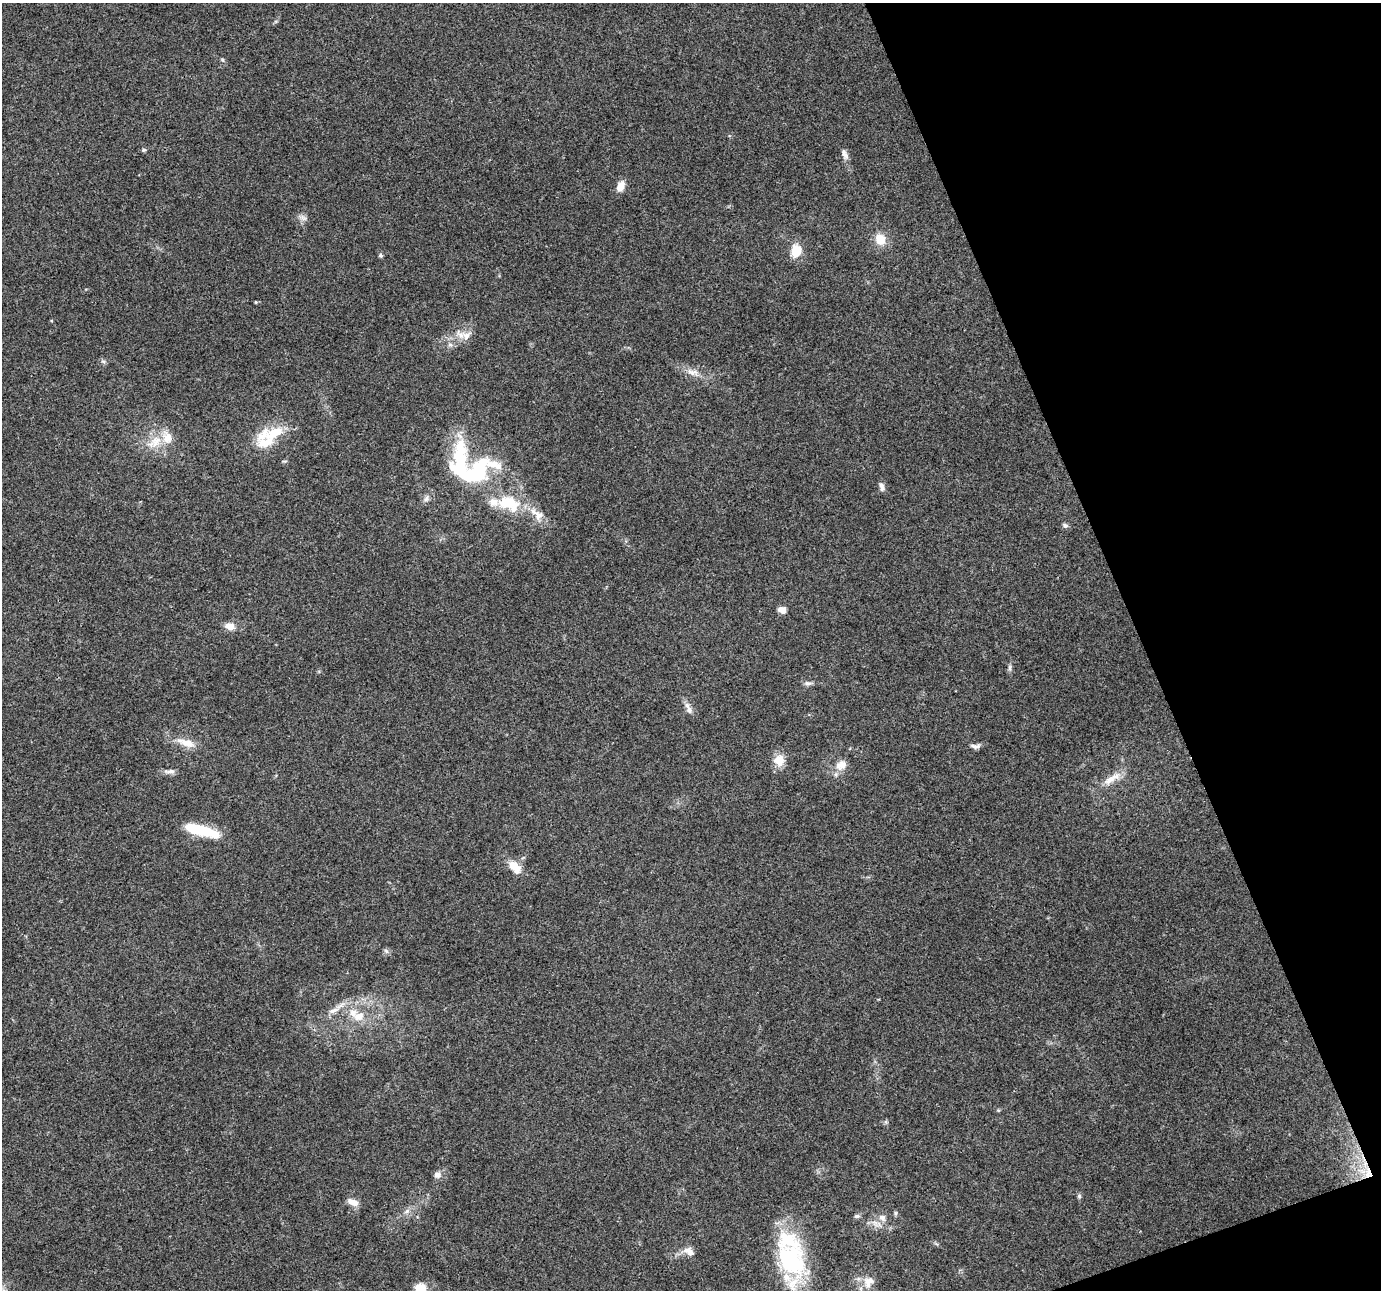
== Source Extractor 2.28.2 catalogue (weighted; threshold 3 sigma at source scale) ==
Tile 12 of 4 x 4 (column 4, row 3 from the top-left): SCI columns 4137-5515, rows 1365-2652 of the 5517 x 5359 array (HDU 1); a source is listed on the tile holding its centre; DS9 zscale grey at full resolution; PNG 1383 x 1292 px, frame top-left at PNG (2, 3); no overlay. Shown black and unused: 18% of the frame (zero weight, under 3 of 4 exposures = <1% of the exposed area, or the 3 px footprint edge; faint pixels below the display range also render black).
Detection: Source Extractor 2.28.2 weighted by HDU 2 'WHT'; one run over the whole footprint, this tile lists its part. Background 0.192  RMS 0.0071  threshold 0.0322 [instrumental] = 3 sigma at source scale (4.5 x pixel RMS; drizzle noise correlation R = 1.50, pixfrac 1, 0.0396/0.0396 arcsec/px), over >= 5 px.
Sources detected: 56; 3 inside a brighter object's white glare — not listed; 5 inside a brighter listed object's ellipse — not listed separately; the other 48 listed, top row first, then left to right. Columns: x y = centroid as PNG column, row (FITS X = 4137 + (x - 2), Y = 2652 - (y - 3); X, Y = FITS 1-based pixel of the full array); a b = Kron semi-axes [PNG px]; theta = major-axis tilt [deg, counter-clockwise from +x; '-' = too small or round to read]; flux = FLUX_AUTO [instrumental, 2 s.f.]
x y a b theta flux
144 150 6 5 - 1.1
844 154 16 7 -69 3.7
620 186 11 7 64 7.4
303 217 11 5 -22 2.4
880 239 12 11 - 11
796 251 11 8 80 17
381 255 5 5 - 1.2
256 302 4 3 - 0.6
466 335 14 11 26 6.8
450 345 6 6 - 1.8
103 361 7 4 -19 1.3
693 372 19 8 -13 6.4
274 433 32 14 36 22
156 441 19 13 56 14
493 464 44 12 -19 19
462 471 65 24 -78 63
882 487 12 6 -76 2.7
426 499 9 6 73 2.3
508 503 30 17 -20 30
538 515 13 12 - 6.5
1065 525 8 5 -28 1.7
782 610 9 7 -15 4.5
230 626 10 7 -11 7.7
1010 668 9 4 -89 1.7
808 683 12 5 -5 2.2
689 710 11 8 -67 3.5
187 743 22 10 -17 9.8
975 746 15 5 -2 2.5
779 760 16 14 -83 8.9
841 765 16 12 18 7.7
170 771 17 5 1 3.1
1111 779 29 8 31 9.7
201 830 41 10 -15 30
515 867 19 11 -51 10
386 951 8 4 -45 1.5
333 1010 16 6 21 5
358 1016 16 11 13 9.9
1368 1173 14 9 -89 7.7
437 1174 9 8 - 3.1
1079 1196 6 5 - 1.3
353 1202 15 8 -19 5
407 1211 8 5 45 2.2
857 1216 8 5 1 1.5
882 1218 11 8 -37 4.1
689 1252 16 8 -34 5.2
790 1259 57 30 -82 81
868 1282 17 12 62 8
421 1289 9 8 - 16
Overlapping masked pixels (flux is a lower limit): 3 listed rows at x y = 462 471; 1368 1173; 790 1259
Isophote crosses this tile's border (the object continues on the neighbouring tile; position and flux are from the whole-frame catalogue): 1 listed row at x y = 421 1289